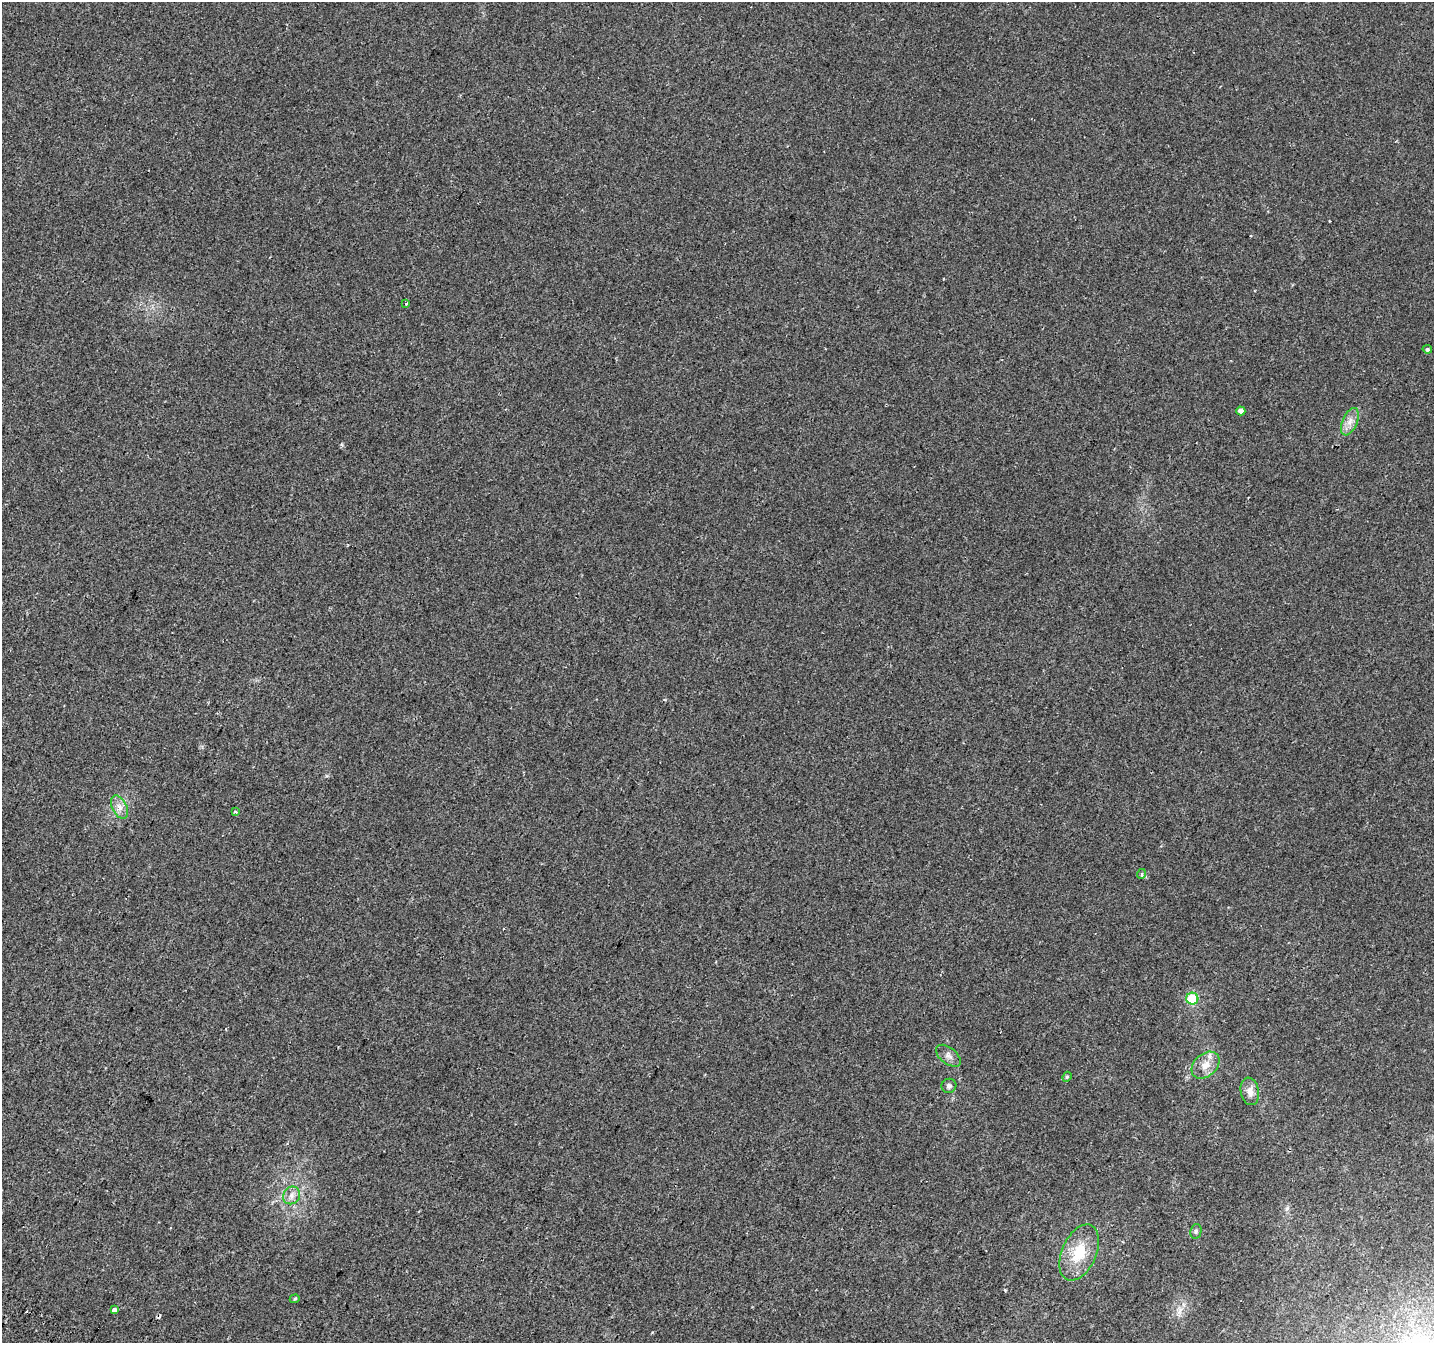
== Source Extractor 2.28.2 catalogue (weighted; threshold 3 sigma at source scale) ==
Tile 7 of 4 x 4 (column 3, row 2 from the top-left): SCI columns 2899-4330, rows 3003-4343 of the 5790 x 5939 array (HDU 1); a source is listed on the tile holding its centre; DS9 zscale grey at full resolution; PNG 1436 x 1345 px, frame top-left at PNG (2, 2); each listed source drawn as its Kron ellipse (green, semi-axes under 4 px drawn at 4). Shown black and unused: <1% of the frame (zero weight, under 2 of 3 exposures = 3% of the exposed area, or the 3 px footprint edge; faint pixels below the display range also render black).
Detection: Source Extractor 2.28.2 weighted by HDU 2 'WHT'; one run over the whole footprint, this tile lists its part. Background 0.0135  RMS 0.0032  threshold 0.0144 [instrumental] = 3 sigma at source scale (4.5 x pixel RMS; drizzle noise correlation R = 1.50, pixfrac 1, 0.0396/0.0396 arcsec/px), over >= 5 px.
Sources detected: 21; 3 cosmic-ray / hot-pixel residue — neither listed nor drawn; the other 18 listed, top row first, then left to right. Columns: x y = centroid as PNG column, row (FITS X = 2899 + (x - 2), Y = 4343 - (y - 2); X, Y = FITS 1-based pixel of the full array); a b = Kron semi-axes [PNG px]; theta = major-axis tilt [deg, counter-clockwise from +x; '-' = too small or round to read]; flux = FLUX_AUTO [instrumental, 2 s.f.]
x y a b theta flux
406 304 4 3 - 0.43
1427 349 5 4 - 0.52
1241 411 4 4 - 1.5
1350 422 14 7 67 2.4
120 807 12 7 -64 2.1
235 812 3 3 - 0.77
1141 874 5 3 - 0.35
1192 999 6 6 - 11
948 1056 14 8 -39 1.6
1206 1065 16 11 42 3.6
1067 1077 5 4 - 0.49
949 1086 7 7 - 0.94
1250 1091 14 9 -78 2.4
292 1195 9 8 - 1.7
1196 1231 7 5 78 0.64
1079 1253 30 17 66 11
295 1299 5 4 - 0.42
114 1310 4 3 - 3.7